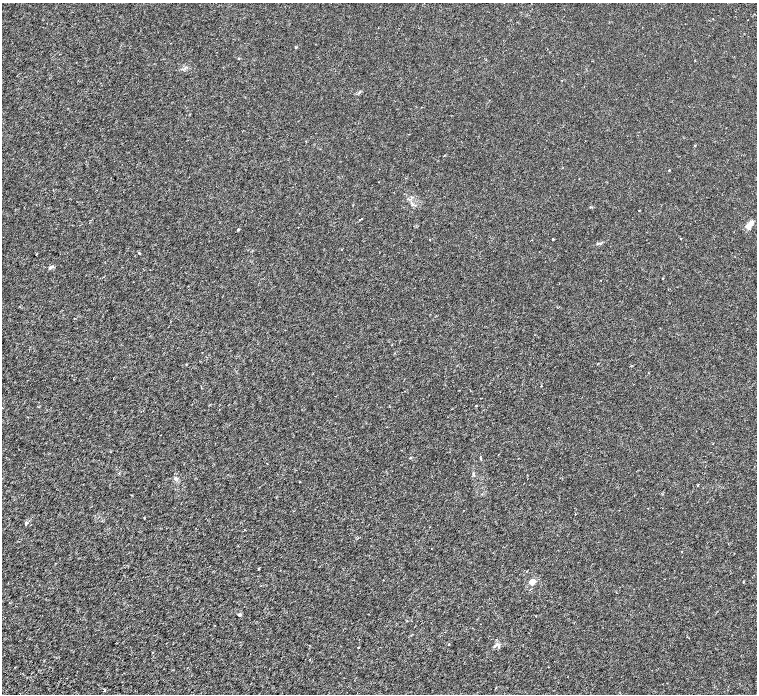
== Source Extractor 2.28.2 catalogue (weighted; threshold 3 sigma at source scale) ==
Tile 7 of 4 x 4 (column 3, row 2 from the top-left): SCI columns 3115-4623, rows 3060-4442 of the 6231 x 6180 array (HDU 1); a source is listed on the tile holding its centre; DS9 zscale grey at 2 x 2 block average (1 PNG px = mean of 2 x 2 image px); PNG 759 x 696 px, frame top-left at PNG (2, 3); no overlay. Shown black and unused: <1% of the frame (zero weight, under 3 of 6 exposures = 6% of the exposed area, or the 3 px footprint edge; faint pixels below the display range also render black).
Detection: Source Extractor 2.28.2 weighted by HDU 2 'WHT'; one run over the whole footprint, this tile lists its part. Background 1.39e-04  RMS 9.1e-04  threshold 0.00374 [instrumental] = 3 sigma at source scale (4.09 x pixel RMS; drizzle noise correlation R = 1.36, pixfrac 0.8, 0.0396/0.0396 arcsec/px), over >= 5 px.
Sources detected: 42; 1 cosmic-ray / hot-pixel residue — not listed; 1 inside a brighter listed object's ellipse — not listed separately; the other 40 listed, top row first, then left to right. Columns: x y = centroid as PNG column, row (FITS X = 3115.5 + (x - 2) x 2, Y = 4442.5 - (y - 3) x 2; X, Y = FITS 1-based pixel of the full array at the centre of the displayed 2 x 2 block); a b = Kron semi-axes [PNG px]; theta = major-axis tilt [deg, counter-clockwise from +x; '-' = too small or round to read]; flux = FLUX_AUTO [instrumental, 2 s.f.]
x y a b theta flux
239 58 3 2 - 0.087
695 61 2 2 - 0.1
562 80 2 2 - 0.061
359 92 5 3 - 0.21
695 146 2 2 - 0.12
669 170 2 2 - 0.1
412 204 4 2 - 0.17
639 210 2 2 - 0.1
360 220 2 2 - 0.072
748 227 5 4 - 1.2
238 229 3 2 - 0.21
553 239 2 2 - 0.51
430 240 2 2 - 0.076
600 244 3 2 - 0.13
139 253 3 2 - 0.19
36 254 2 2 - 0.079
51 267 6 4 33 0.32
662 278 2 2 - 0.11
186 364 2 2 - 0.18
113 378 2 2 - 0.05
541 386 2 2 - 0.086
476 406 2 2 - 0.18
410 458 3 2 - 0.14
176 478 5 4 - 0.35
697 485 3 2 - 0.11
575 514 2 2 - 0.11
144 518 2 2 - 0.13
244 530 2 2 - 0.054
681 551 2 2 - 0.14
258 569 2 2 - 0.22
532 582 3 2 - 4.5
743 582 2 2 - 0.15
530 590 3 2 - 0.14
9 603 2 2 - 0.064
239 614 5 3 - 0.25
449 644 2 2 - 0.13
495 645 7 3 44 0.4
358 647 2 2 - 0.17
310 659 3 2 - 0.11
548 667 2 2 - 0.065
Diffuse or blended objects may show on this block-average render without a row.